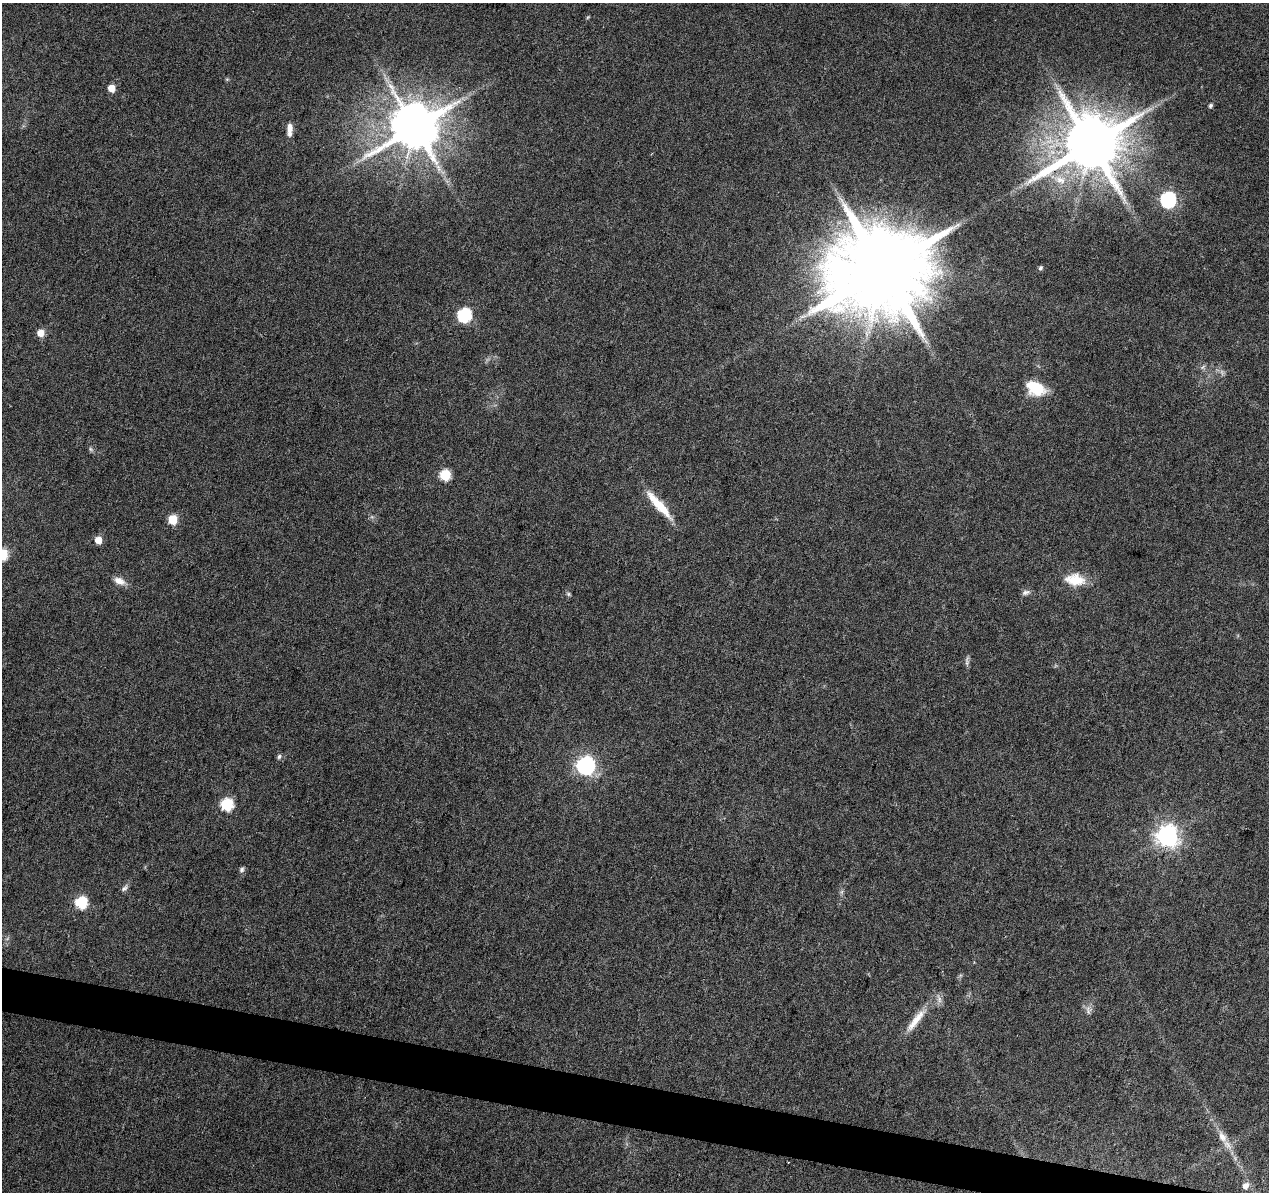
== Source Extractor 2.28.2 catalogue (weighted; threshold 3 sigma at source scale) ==
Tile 6 of 4 x 4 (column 2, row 2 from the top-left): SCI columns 1274-2540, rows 2662-3851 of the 5074 x 5261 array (HDU 1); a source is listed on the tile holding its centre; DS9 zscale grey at full resolution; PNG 1271 x 1194 px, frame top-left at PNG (2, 3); no overlay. Shown black and unused: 3% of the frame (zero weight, under 3 of 6 exposures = <1% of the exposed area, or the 3 px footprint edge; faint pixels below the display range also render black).
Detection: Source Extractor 2.28.2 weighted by HDU 2 'WHT'; one run over the whole footprint, this tile lists its part. Background 0.0432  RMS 0.0035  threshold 0.0145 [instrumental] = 3 sigma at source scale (4.09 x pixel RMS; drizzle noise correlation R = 1.36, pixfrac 0.8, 0.0396/0.0396 arcsec/px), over >= 5 px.
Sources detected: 41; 2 too faint to see at this stretch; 1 inside a brighter object's white glare — not listed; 1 inside a brighter listed object's ellipse — not listed separately; the other 37 listed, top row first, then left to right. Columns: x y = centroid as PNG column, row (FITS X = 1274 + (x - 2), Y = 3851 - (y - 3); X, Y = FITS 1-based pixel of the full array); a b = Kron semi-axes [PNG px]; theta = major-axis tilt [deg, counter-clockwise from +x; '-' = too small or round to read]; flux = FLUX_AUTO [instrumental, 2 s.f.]
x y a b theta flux
588 17 6 4 70 0.36
111 88 6 5 - 4.3
1210 105 5 4 - 0.72
415 127 14 13 - 1900
290 130 16 6 86 2.6
1091 144 17 15 48 2800
1060 180 15 10 -11 4.4
1168 199 7 7 - 80
1040 268 5 4 - 0.68
883 269 26 23 39 6800
464 315 7 7 - 48
40 333 7 7 - 3
1203 367 8 4 53 0.62
1038 387 23 19 41 9.2
91 449 7 5 -59 0.61
445 475 6 6 - 19
659 505 39 8 -48 9.5
173 519 6 6 - 10
98 540 6 6 - 3.7
2 554 6 6 - 19
1075 580 27 15 -7 7.7
119 581 15 8 -25 2.7
1026 592 11 6 11 1.1
568 594 6 5 - 0.57
967 661 14 5 87 1.1
279 756 6 5 - 0.8
586 766 8 7 - 150
227 804 7 7 - 30
1167 836 8 8 - 240
242 870 8 6 63 0.84
124 888 10 6 41 1
81 902 7 6 - 29
1088 1011 15 5 -76 1.3
916 1020 40 9 52 6.5
1222 1137 15 10 -60 3.2
788 1162 2 2 - 0.29
1245 1186 7 6 - 2.2
Isophote crosses this tile's border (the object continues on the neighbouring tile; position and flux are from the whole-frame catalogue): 1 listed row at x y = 2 554